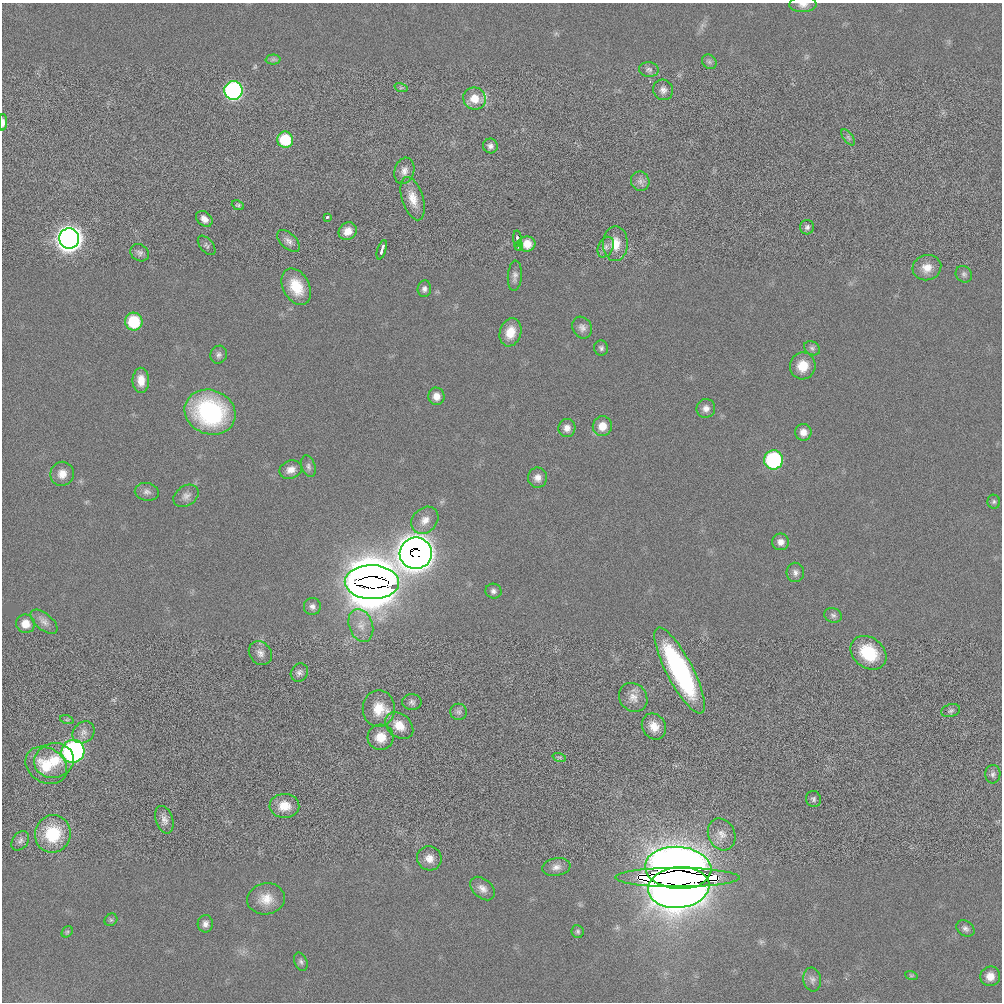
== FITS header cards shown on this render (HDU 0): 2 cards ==
NAXIS1  =                 1000 / length of data axis 1
NAXIS2  =                 1000 / length of data axis 2

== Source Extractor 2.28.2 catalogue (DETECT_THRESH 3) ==
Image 1000 x 1000 px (HDU 0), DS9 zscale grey, 1 PNG px = 1 image px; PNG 1004 x 1004 px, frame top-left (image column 1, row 1000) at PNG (2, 3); each listed source drawn as its Kron ellipse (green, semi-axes under 4 px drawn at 4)
Background 9.28e-05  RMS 0.005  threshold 0.015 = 3 sigma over >= 5 px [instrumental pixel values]
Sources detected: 109; all 109 listed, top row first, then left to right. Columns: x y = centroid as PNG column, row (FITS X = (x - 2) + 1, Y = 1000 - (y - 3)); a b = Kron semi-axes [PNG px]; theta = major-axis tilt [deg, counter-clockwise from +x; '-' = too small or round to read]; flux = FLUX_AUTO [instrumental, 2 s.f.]
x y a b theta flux
803 5 13 7 3 2
273 59 7 5 1 0.77
709 62 8 6 -45 0.97
649 70 10 7 -7 1.2
401 88 7 4 -17 0.57
663 90 10 10 - 1.9
233 91 9 9 - 96
474 99 11 11 - 5.7
3 122 8 4 88 1.7
848 137 9 4 -55 0.94
285 140 8 8 - 15
490 146 7 7 - 1.3
404 171 13 10 74 2.2
640 181 10 9 - 1.7
413 199 22 10 -72 4.9
238 205 6 4 -22 0.56
327 217 3 2 - 0.65
204 219 9 6 -42 2
807 227 7 7 - 1
348 231 9 8 - 3.4
69 238 10 10 - 470
517 239 8 4 -85 1.4
288 241 14 7 -44 1.8
527 244 8 7 - 3.9
615 244 17 12 90 5.5
207 245 11 6 -51 0.85
519 246 5 3 - 1.4
606 247 11 7 64 1.5
382 250 10 3 73 1.3
140 253 10 8 -34 1.2
927 268 14 12 15 4
964 274 9 7 -47 1.1
515 276 15 7 85 1.6
296 287 19 13 -62 8.8
424 289 8 6 84 1.2
134 322 9 8 - 15
582 328 11 9 -60 1.7
510 332 14 10 72 5.4
601 348 7 7 - 0.89
812 348 8 6 -31 0.91
219 355 9 8 - 1.2
803 366 13 12 - 5.8
141 380 12 8 -89 3.9
436 396 9 8 - 2.9
706 408 9 9 - 1.9
210 412 26 22 -23 48
602 426 10 9 - 4.2
567 428 9 8 - 2.2
803 432 8 8 - 2.6
774 460 9 9 - 42
308 466 11 6 -71 1.1
291 470 11 9 21 2.5
62 474 12 11 - 3.3
538 478 10 9 - 2.1
147 492 12 9 -9 1.7
186 496 13 10 33 2
994 502 7 6 - 0.74
425 520 15 12 45 3.6
781 542 8 8 - 2
416 553 16 15 - 760
795 572 10 8 -86 1.5
372 582 27 17 -2 2400
493 591 8 7 - 1.2
312 606 8 8 - 1.5
833 615 9 7 -25 0.99
44 622 16 8 -40 2.2
26 624 9 9 - 4.1
361 625 17 12 -70 4.2
260 653 13 10 -51 2
868 653 19 15 -38 15
680 671 48 13 -62 57
299 672 9 8 - 1.3
633 697 15 13 -48 3.3
412 702 10 8 0 1.1
379 709 18 16 90 7.1
951 711 9 6 18 0.96
459 712 8 8 - 1.1
67 720 7 4 -17 0.55
399 725 16 11 -40 5.1
654 726 14 11 -58 4.1
84 732 12 10 42 2.1
381 737 13 12 - 5
73 751 12 11 - 85
559 757 7 4 -18 0.57
54 760 20 17 13 8.6
46 765 22 17 -32 9.2
993 774 9 7 89 1.2
813 799 8 7 - 0.91
284 806 15 12 -2 5.2
164 820 14 8 -73 2
53 834 19 18 - 16
722 834 16 13 -65 3.8
20 841 11 7 53 1.2
429 858 12 12 - 3.1
556 867 14 9 9 2.2
678 868 33 21 -4 400
677 878 62 9 0 5400
679 887 31 20 6 450
482 888 14 9 -42 2.4
266 899 19 15 8 5.7
111 920 7 6 - 0.71
205 924 8 7 - 1.6
965 928 10 7 -34 1.2
578 931 6 6 - 0.67
67 932 6 5 - 0.58
301 962 10 6 -67 0.96
911 975 6 4 -19 0.48
990 976 10 9 - 3.2
812 979 12 9 -79 1.6
At the frame edge (FLAGS 8, measured only in part): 2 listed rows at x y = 803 5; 3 122